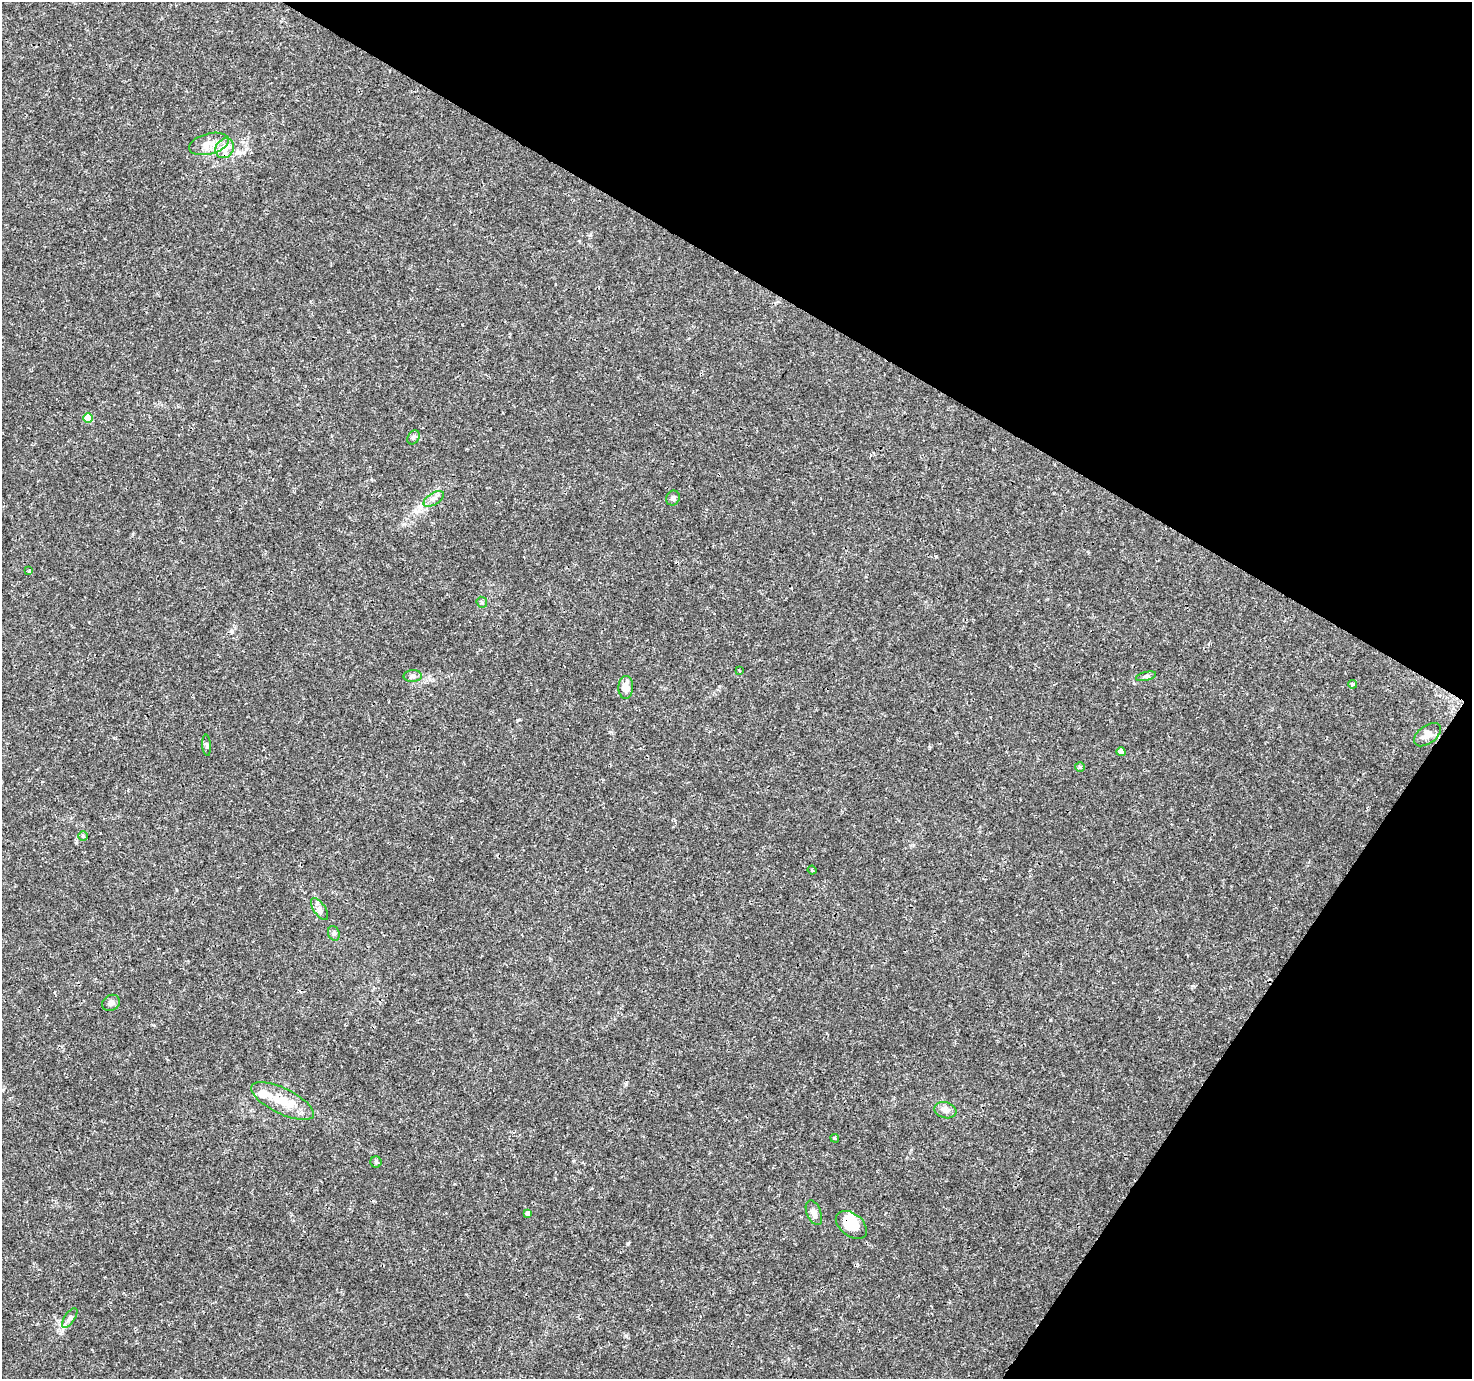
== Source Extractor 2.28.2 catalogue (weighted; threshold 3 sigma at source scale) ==
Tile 8 of 4 x 4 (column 4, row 2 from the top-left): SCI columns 4413-5882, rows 2946-4322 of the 5890 x 5957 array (HDU 1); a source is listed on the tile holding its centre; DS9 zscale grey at full resolution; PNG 1474 x 1381 px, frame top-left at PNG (2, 2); each listed source drawn as its Kron ellipse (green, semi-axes under 4 px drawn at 4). Shown black and unused: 29% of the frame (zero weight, under 3 of 4 exposures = <1% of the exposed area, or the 3 px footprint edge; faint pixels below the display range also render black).
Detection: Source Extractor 2.28.2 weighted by HDU 2 'WHT'; one run over the whole footprint, this tile lists its part. Background 0.0162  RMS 0.0015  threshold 0.00687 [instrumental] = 3 sigma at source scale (4.5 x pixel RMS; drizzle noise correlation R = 1.50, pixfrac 1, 0.0396/0.0396 arcsec/px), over >= 5 px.
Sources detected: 32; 1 inside a brighter object's white glare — neither listed nor drawn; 1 inside a brighter listed object's ellipse — not listed separately; the other 30 listed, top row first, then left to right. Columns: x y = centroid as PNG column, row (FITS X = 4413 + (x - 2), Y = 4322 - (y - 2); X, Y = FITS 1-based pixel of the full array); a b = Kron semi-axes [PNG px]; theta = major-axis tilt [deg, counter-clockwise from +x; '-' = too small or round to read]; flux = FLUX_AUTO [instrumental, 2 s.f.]
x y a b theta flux
209 144 20 10 14 1.8
225 148 10 8 56 1.7
88 418 5 5 - 3.8
413 437 7 5 56 0.34
673 498 7 6 - 0.4
434 499 11 6 32 0.68
29 571 4 3 - 0.18
482 602 6 5 - 0.23
739 670 4 4 - 0.16
413 676 9 6 1 0.49
1146 676 10 4 13 0.35
1352 684 4 3 - 0.6
626 687 11 7 87 1.6
1427 735 15 9 37 0.98
207 745 10 4 -86 0.28
1121 752 4 4 - 1.5
1080 767 5 5 - 0.2
83 836 5 5 - 0.2
812 870 4 3 - 0.15
320 909 12 6 -55 0.64
334 933 7 5 -70 0.35
111 1003 9 7 30 0.59
282 1101 34 12 -26 3.8
945 1110 11 8 -16 0.77
835 1138 4 4 - 0.19
376 1162 5 5 - 0.26
527 1213 4 4 - 0.38
814 1213 13 7 -68 0.93
851 1225 17 11 -37 4.3
70 1318 11 5 57 0.51
Overlapping masked pixels (flux is a lower limit): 1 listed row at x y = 851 1225
Unlisted compact peaks at least as high as the median listed source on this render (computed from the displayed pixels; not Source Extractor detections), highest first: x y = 628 1243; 936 556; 518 720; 626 1335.